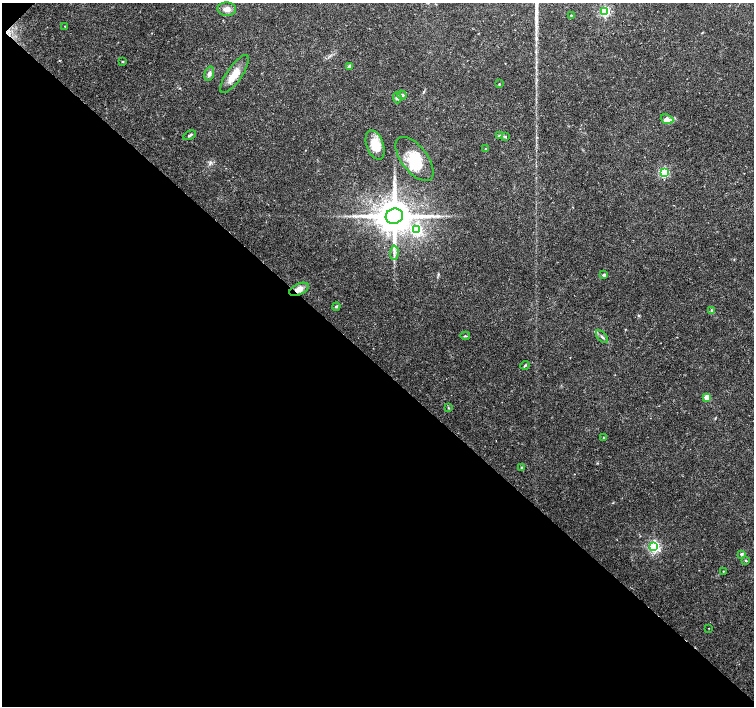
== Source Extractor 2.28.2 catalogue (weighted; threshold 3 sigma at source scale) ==
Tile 9 of 4 x 4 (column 1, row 3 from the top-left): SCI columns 7-1510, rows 1574-2981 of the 6030 x 6030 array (HDU 1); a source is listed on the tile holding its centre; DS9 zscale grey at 2 x 2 block average (1 PNG px = mean of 2 x 2 image px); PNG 756 x 708 px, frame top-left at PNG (2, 3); each listed source drawn as its Kron ellipse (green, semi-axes under 4 px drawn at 4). Shown black and unused: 49% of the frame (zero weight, under 3 of 4 exposures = <1% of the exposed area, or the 3 px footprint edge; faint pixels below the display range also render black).
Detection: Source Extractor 2.28.2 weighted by HDU 2 'WHT'; one run over the whole footprint, this tile lists its part. Background 0.0237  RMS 0.0019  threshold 0.00866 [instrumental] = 3 sigma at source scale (4.5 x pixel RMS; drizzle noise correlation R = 1.50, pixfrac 1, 0.0396/0.0396 arcsec/px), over >= 5 px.
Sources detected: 41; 1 inside a brighter object's white glare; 2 long thin detections or spike segments (spike, bleed or trail) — neither listed nor drawn; the other 38 listed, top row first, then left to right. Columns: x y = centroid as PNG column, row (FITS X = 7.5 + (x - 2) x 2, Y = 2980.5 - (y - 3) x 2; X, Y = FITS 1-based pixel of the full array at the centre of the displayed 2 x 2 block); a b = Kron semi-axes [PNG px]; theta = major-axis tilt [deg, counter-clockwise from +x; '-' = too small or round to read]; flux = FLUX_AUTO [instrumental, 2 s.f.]
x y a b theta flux
227 9 9 7 -4 2.5
604 11 4 3 - 45
571 15 2 2 - 0.35
65 26 2 2 - 0.31
122 61 2 2 - 0.43
349 66 3 3 - 1.1
209 74 7 4 74 1.6
234 74 22 7 56 6.2
499 84 3 2 - 0.29
402 95 5 4 - 0.93
397 98 6 4 -86 0.88
667 119 6 4 -22 4
190 135 7 3 26 0.73
500 136 4 3 - 0.6
505 137 4 3 - 0.52
375 145 15 8 -69 8.1
486 149 2 2 - 0.29
414 159 26 13 -52 14
664 172 4 3 - 45
394 216 8 7 - 1600
417 230 4 4 - 38
394 253 7 2 85 0.97
603 275 4 4 - 0.7
299 289 10 5 25 3.3
336 307 4 2 - 0.43
712 310 4 3 - 0.58
465 336 5 2 - 0.39
602 337 8 3 -49 0.9
525 365 4 3 - 0.48
707 397 3 3 - 9.8
449 408 3 3 - 0.37
603 437 2 2 - 0.32
521 468 3 3 - 0.48
654 547 4 4 - 72
742 554 4 3 - 0.73
746 560 4 3 - 0.4
723 571 2 2 - 0.26
709 628 2 2 - 0.16
Overlapping masked pixels (flux is a lower limit): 1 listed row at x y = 299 289
Diffuse or blended objects may show on this block-average render without a row.